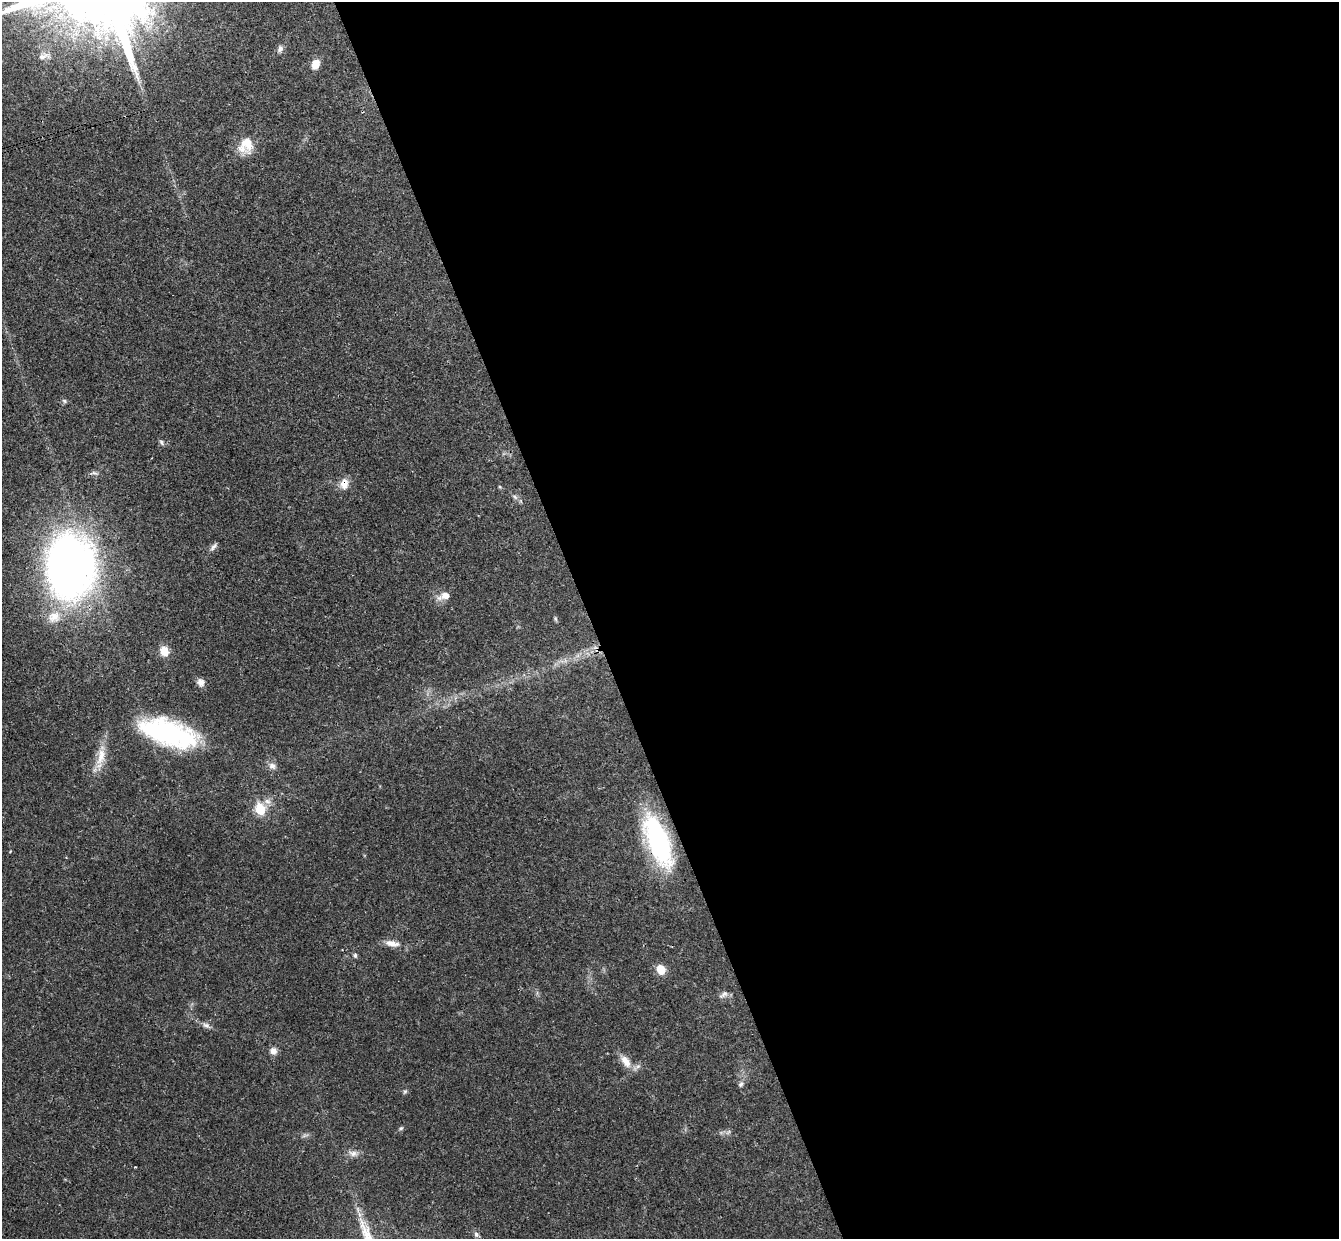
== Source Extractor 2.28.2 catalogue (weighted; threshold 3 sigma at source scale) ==
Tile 8 of 4 x 4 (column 4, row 2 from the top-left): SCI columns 4066-5402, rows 2645-3881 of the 5460 x 5411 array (HDU 1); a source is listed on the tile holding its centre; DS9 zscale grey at full resolution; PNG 1341 x 1241 px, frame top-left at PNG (2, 2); no overlay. Shown black and unused: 56% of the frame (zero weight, under 3 of 4 exposures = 6% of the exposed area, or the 3 px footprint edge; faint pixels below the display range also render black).
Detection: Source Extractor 2.28.2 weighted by HDU 2 'WHT'; one run over the whole footprint, this tile lists its part. Background 0.0325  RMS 0.0025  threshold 0.0114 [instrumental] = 3 sigma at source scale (4.5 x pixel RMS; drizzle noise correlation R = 1.50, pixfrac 1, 0.05/0.05 arcsec/px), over >= 5 px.
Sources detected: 36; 1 inside a brighter listed object's ellipse — not listed separately; the other 35 listed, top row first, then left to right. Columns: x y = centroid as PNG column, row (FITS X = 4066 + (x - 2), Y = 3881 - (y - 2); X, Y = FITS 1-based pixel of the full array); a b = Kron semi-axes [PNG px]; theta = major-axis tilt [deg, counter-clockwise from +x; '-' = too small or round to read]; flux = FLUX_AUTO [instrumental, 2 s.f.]
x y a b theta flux
280 48 10 7 69 0.94
43 56 18 8 19 1.8
315 64 9 7 64 3.2
246 145 20 15 67 5.8
64 401 6 4 -60 0.44
161 442 8 5 -61 0.52
94 473 11 5 -8 0.73
344 483 13 10 79 2.5
515 497 9 4 -36 0.72
214 547 12 5 50 0.84
70 567 53 38 -90 180
444 596 15 8 21 2.4
54 617 21 16 29 5.6
555 619 7 4 -71 0.36
164 651 10 9 - 3.3
201 682 11 9 -73 1.3
169 733 62 25 -17 37
101 756 29 11 78 4.6
272 766 11 8 -34 1.2
260 809 7 6 - 11
657 840 54 20 -69 40
392 943 21 8 -9 2.3
355 955 6 5 - 0.52
661 969 10 8 -64 3.6
724 994 12 7 34 1
206 1025 12 6 -31 1.1
273 1051 9 9 - 1.5
626 1061 19 9 -53 2.9
741 1084 8 6 63 0.65
405 1091 7 5 54 0.43
401 1128 6 5 - 0.41
353 1153 14 8 -11 1.5
135 1167 3 3 - 0.31
359 1214 7 4 -71 0.75
476 1234 8 5 -80 0.69
Overlapping masked pixels (flux is a lower limit): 3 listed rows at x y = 344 483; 169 733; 657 840